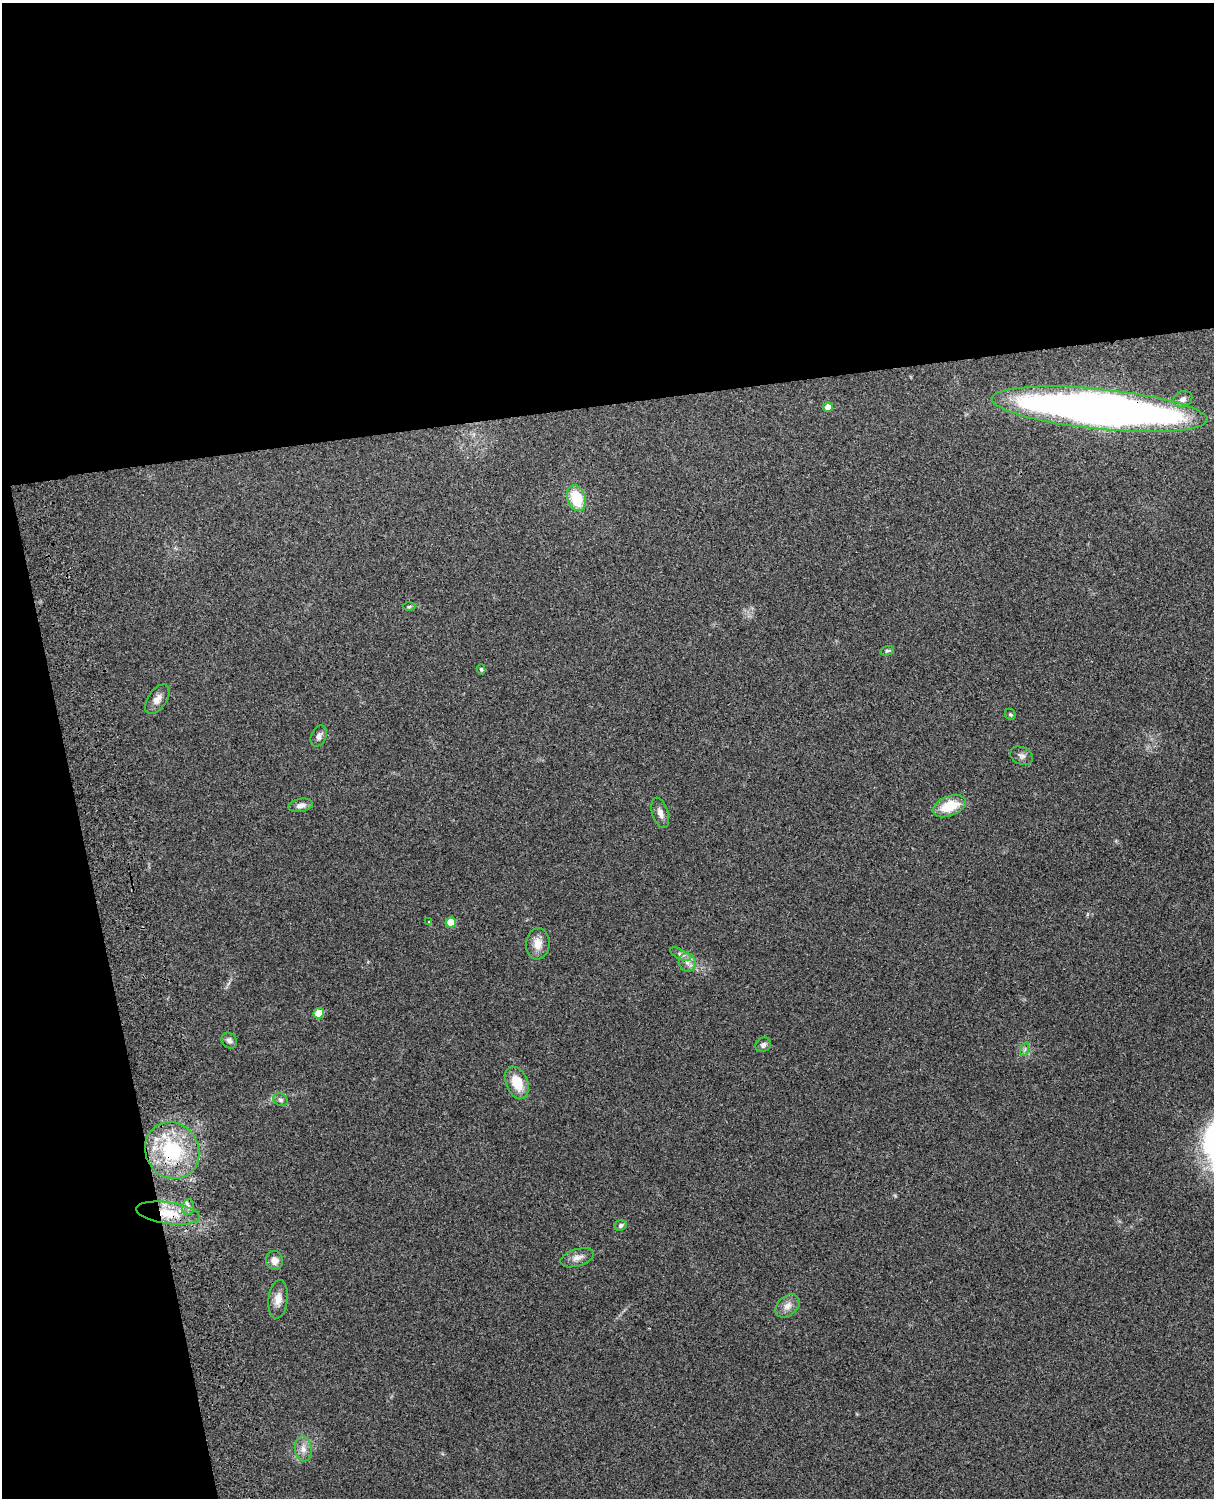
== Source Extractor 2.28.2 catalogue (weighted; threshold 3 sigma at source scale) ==
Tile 1 of 4 x 3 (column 1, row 1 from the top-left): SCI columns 119-1330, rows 3156-4651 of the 5089 x 4928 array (HDU 1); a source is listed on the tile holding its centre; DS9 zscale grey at full resolution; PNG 1216 x 1500 px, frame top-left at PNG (2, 3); each listed source drawn as its Kron ellipse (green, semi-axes under 4 px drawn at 4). Shown black and unused: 33% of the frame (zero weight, under 3 of 4 exposures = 6% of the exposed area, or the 3 px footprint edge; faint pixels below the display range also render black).
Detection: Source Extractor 2.28.2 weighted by HDU 2 'WHT'; one run over the whole footprint, this tile lists its part. Background 0.228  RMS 0.0083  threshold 0.0375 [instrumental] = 3 sigma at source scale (4.5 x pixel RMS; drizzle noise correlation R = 1.50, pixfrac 1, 0.05/0.05 arcsec/px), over >= 5 px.
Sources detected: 34; all 34 listed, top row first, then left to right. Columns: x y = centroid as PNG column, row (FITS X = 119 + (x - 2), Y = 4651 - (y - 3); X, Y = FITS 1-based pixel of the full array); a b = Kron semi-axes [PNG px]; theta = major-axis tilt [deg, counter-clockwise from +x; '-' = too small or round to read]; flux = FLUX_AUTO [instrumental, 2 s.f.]
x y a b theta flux
1183 399 10 8 27 3.8
828 407 5 5 - 6.4
1100 409 108 20 -6 780
576 498 13 9 -71 28
409 607 6 4 2 1.2
887 651 7 4 17 1.4
481 669 5 4 - 1.4
157 699 17 9 55 6.2
1010 714 6 5 - 1.5
319 736 11 7 64 3.6
1022 756 12 8 -26 3.2
301 805 12 6 10 4.4
949 806 17 9 21 23
660 813 16 8 -73 5
429 922 4 4 - 0.75
451 922 5 5 - 16
538 944 16 12 84 9.6
681 954 11 4 -27 2.9
687 962 9 8 - 4.7
319 1013 5 5 - 19
229 1040 9 7 -47 3.2
763 1045 8 7 - 2.7
1025 1049 7 4 72 1.8
517 1083 17 10 -67 18
281 1100 7 6 - 2
172 1150 29 26 -59 59
188 1207 8 6 81 2.9
168 1213 32 11 -8 19
621 1225 6 5 - 2.3
577 1258 17 8 17 5.9
274 1260 9 8 - 6
278 1299 19 9 83 7.6
787 1306 14 9 40 6
303 1449 12 8 -84 5.8
Overlapping masked pixels (flux is a lower limit): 3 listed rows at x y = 1100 409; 172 1150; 168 1213